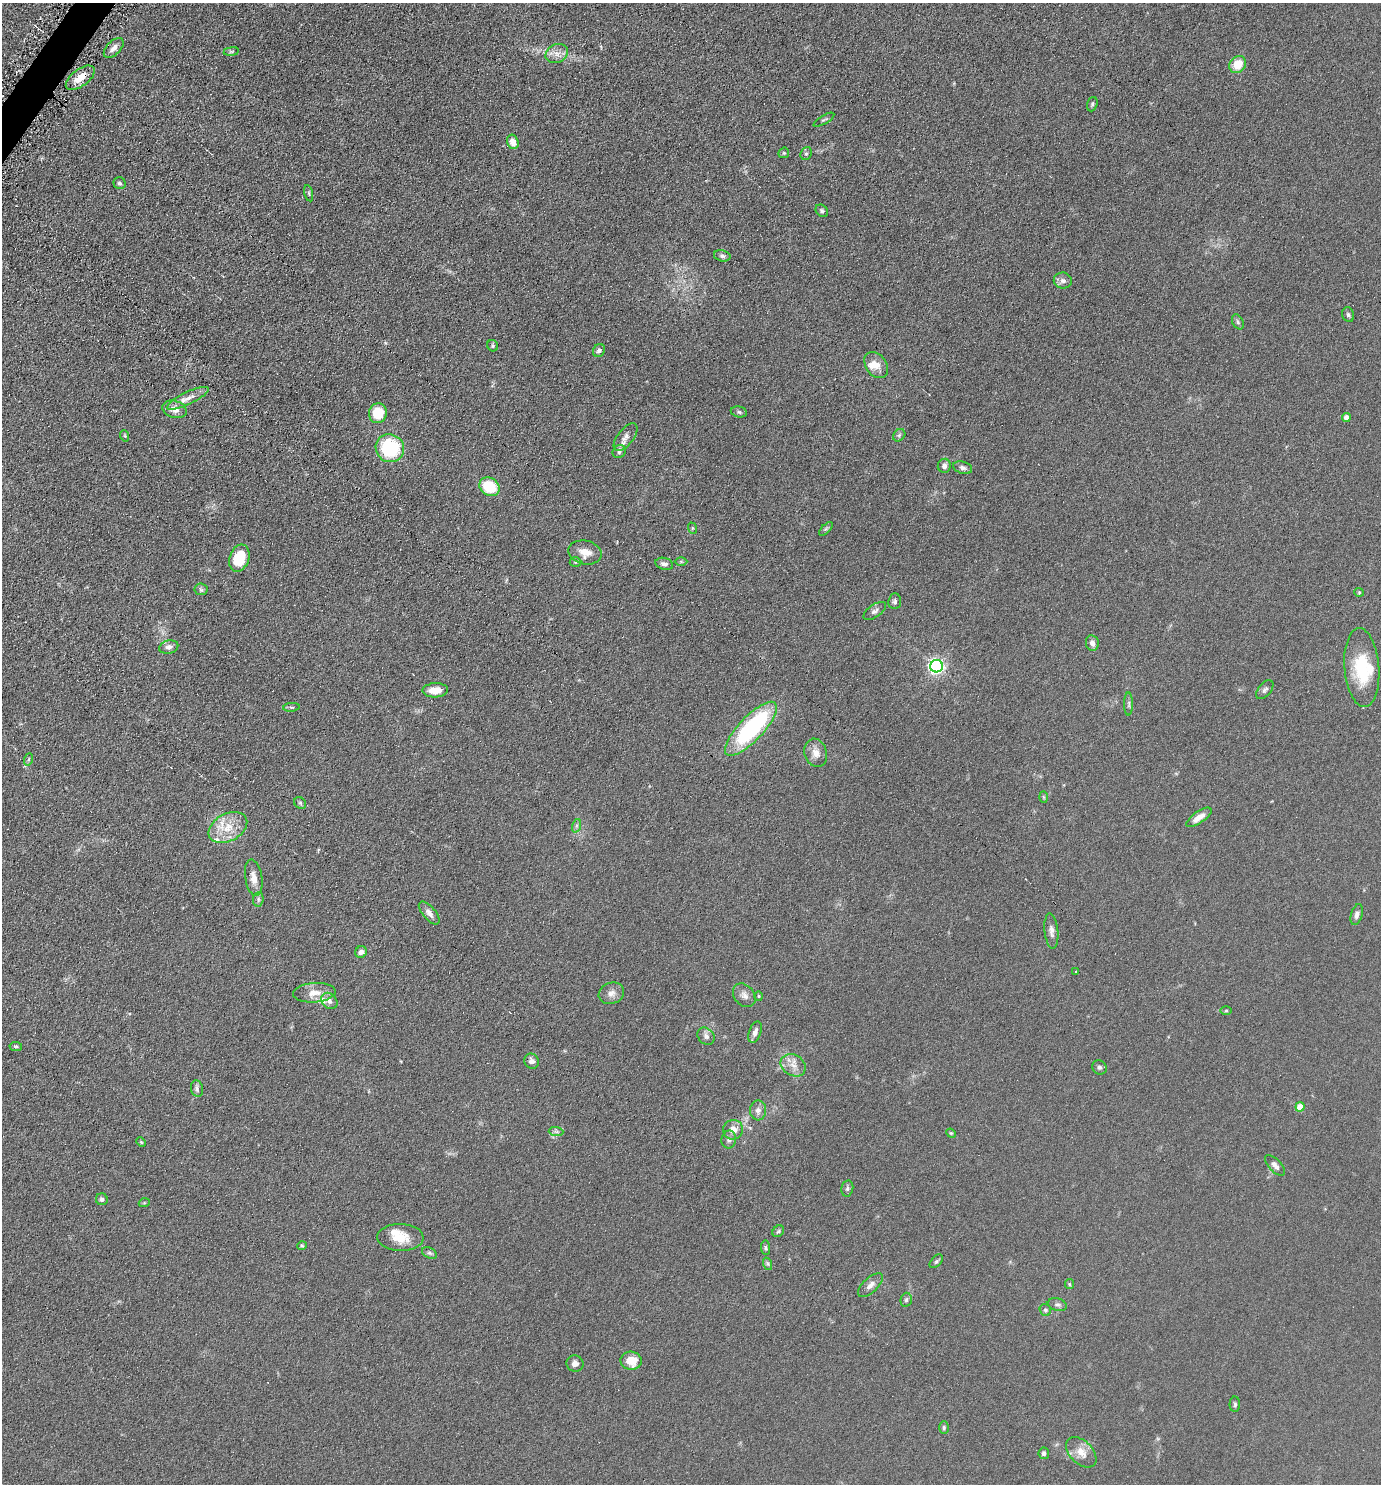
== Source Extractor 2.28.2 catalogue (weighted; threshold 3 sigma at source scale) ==
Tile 11 of 4 x 4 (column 3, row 3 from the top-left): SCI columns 2906-4284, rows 1491-2972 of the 5952 x 5946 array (HDU 1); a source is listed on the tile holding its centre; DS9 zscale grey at full resolution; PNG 1383 x 1486 px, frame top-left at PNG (2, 3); each listed source drawn as its Kron ellipse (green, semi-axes under 4 px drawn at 4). Shown black and unused: <1% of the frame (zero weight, under 4 of 8 exposures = <1% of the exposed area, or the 3 px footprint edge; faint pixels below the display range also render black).
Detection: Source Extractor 2.28.2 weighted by HDU 2 'WHT'; one run over the whole footprint, this tile lists its part. Background 0.0906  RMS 0.0077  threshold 0.0316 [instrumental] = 3 sigma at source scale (4.09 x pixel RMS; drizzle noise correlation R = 1.36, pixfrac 0.8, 0.05/0.05 arcsec/px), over >= 5 px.
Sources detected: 115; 1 cosmic-ray / hot-pixel residue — neither listed nor drawn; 5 inside a brighter listed object's ellipse — not listed separately; the other 109 listed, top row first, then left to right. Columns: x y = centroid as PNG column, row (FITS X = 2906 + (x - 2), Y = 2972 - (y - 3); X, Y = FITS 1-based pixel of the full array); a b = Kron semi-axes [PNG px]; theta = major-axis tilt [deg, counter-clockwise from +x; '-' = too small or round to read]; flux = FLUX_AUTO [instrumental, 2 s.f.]
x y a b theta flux
114 48 12 7 46 3.6
231 51 7 4 8 0.95
557 54 11 9 26 5.4
1238 64 9 7 44 12
80 78 17 8 37 9.9
1092 104 7 5 71 1.3
824 120 12 3 30 0.99
513 142 7 5 -70 6.2
784 153 5 5 - 0.91
806 153 7 5 66 1.4
119 183 6 6 - 1.5
309 193 8 3 -77 0.86
822 211 7 5 -44 1.5
722 256 8 5 -14 1.6
1063 281 9 8 - 2.8
1348 315 7 6 - 1.4
1238 322 8 5 -61 1.4
493 346 6 5 - 1.3
599 351 7 5 54 2.3
876 365 14 10 -54 7
188 398 23 6 26 6.5
174 409 12 8 -17 5.6
739 412 8 5 -11 1.3
378 413 10 9 - 20
1346 417 4 4 - 4.5
899 435 7 5 45 1.4
125 436 6 3 -72 0.74
626 437 16 8 52 4.6
390 448 14 14 - 48
619 452 7 6 - 1.9
944 466 7 6 - 3
963 468 10 6 -17 2.3
489 487 10 8 -34 24
692 528 6 3 -72 0.83
826 529 9 3 45 1.1
585 552 17 12 -13 7.9
239 558 14 9 71 22
681 561 6 4 -1 0.87
575 562 6 5 - 0.91
664 564 9 6 -13 2.7
201 589 6 6 - 1.6
1359 592 5 4 - 0.83
895 601 8 6 84 1.8
875 611 13 6 34 2.7
1092 643 8 6 -80 3.8
169 647 10 6 13 2.9
937 666 6 6 - 200
1362 667 39 17 -86 34
435 690 13 7 2 7.6
1265 690 11 6 51 2
1129 704 11 4 90 1.7
291 707 8 3 5 0.97
751 729 35 12 46 85
816 753 14 11 -72 6
29 759 6 4 70 1.2
1043 797 6 4 -88 0.8
300 803 6 5 - 1.3
1199 817 15 6 34 7.2
576 826 7 4 71 1.4
228 827 21 13 28 15
254 878 18 8 -81 6.2
258 899 7 5 85 1.6
429 913 14 6 -49 3.5
1357 914 11 5 73 2.7
1051 931 17 7 -84 3.7
361 952 6 5 - 2.8
1075 971 3 2 - 0.47
314 993 21 10 4 8.3
611 993 13 10 21 4.6
744 995 13 10 -48 4.1
759 996 4 4 - 0.77
329 1001 9 7 -46 2.7
1226 1010 5 3 - 0.69
755 1032 11 6 71 3.7
706 1036 9 7 -46 2.8
16 1046 6 4 -6 1.2
532 1061 8 7 - 3.4
793 1065 13 10 -31 6.2
1100 1067 8 7 - 1.8
197 1089 8 6 -77 2
1300 1107 4 4 - 13
758 1110 10 8 87 3.9
733 1130 10 9 - 6.3
556 1132 7 4 -1 1.5
951 1133 5 4 - 0.78
729 1140 9 7 80 2.2
141 1142 5 3 - 0.68
1275 1165 13 6 -45 3.2
847 1188 8 6 77 1.6
102 1199 6 6 - 2.1
144 1203 5 3 - 0.64
778 1231 6 5 - 1.2
400 1237 23 13 -1 13
302 1246 5 4 - 0.97
766 1248 7 4 -85 1.2
429 1253 8 5 -26 1.6
936 1261 8 5 45 1.2
768 1264 6 4 -72 1.1
1069 1284 5 4 - 0.78
870 1285 15 7 43 4.1
906 1300 7 5 76 1.4
1057 1305 10 6 -15 2
1045 1310 6 5 - 1.4
631 1361 10 9 - 11
575 1363 8 8 - 3.1
1235 1404 7 5 -89 1.3
944 1428 6 4 88 1.2
1081 1452 18 11 -45 8
1044 1453 5 5 - 1.6
Overlapping masked pixels (flux is a lower limit): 1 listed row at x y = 80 78